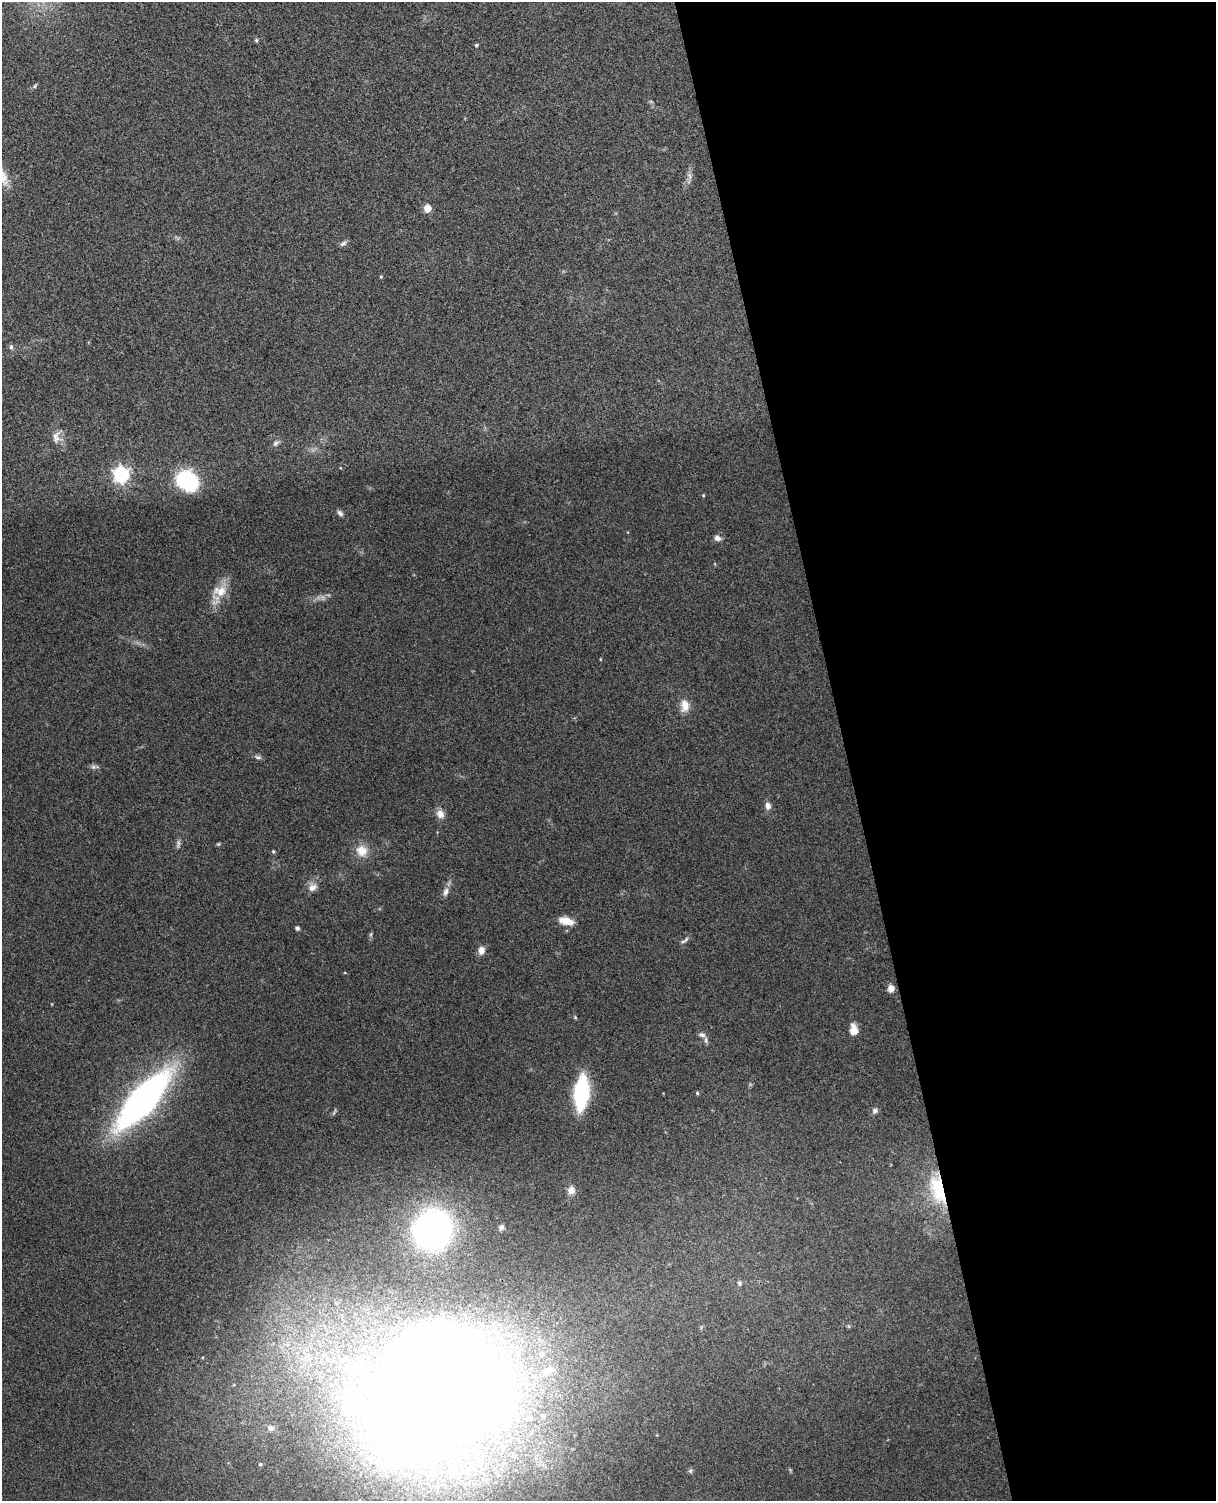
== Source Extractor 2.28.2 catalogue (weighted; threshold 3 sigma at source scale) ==
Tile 8 of 4 x 3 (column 4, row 2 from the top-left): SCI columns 3699-4912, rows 1649-3147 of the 4968 x 4909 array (HDU 1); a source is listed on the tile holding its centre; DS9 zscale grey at full resolution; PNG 1218 x 1503 px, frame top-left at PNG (2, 2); no overlay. Shown black and unused: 31% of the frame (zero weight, under 3 of 4 exposures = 5% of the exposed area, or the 3 px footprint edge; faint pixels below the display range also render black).
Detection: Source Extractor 2.28.2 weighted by HDU 2 'WHT'; one run over the whole footprint, this tile lists its part. Background 0.0696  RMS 0.0075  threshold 0.0337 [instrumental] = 3 sigma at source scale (4.5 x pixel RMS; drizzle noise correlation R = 1.50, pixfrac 1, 0.05/0.05 arcsec/px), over >= 5 px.
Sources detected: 53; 1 too faint to see at this stretch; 1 inside a brighter object's white glare — not listed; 4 inside a brighter listed object's ellipse — not listed separately; the other 47 listed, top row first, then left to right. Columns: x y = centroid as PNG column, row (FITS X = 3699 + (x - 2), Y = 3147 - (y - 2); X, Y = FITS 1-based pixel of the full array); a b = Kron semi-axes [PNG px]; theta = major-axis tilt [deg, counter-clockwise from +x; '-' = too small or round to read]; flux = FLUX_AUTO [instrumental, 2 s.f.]
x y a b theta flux
256 40 5 5 - 1
476 45 4 3 - 1.1
35 86 6 4 71 0.98
690 176 11 5 -64 2.5
427 208 5 5 - 17
343 244 10 5 32 1.9
381 277 4 4 - 0.74
11 347 7 5 88 1.7
56 437 18 10 77 6.1
276 443 9 6 56 2.2
121 474 7 6 - 200
187 480 21 16 -30 64
703 495 4 4 - 0.76
340 513 9 6 -45 2.1
717 538 8 6 -40 3.1
220 591 20 14 -1 13
685 706 17 11 89 8
258 757 9 5 -15 1.9
93 767 7 6 - 1.8
768 806 9 6 -85 3.8
440 814 12 10 -52 5
178 844 13 4 86 2.1
218 844 5 4 - 0.9
273 851 5 4 - 0.9
362 851 16 15 - 11
312 887 13 9 32 5.5
446 892 11 7 75 3.6
566 921 17 8 -14 9.8
297 928 4 4 - 2
371 934 6 4 71 1.1
685 940 13 4 39 1.9
481 950 10 7 79 4.7
891 988 9 8 - 4
575 1017 5 4 - 0.81
854 1030 12 8 -83 8.2
702 1035 9 6 -9 2.6
581 1093 22 9 85 120
697 1093 4 4 - 1
143 1100 58 20 48 330
875 1111 7 7 - 2.3
938 1189 33 16 -72 40
571 1190 11 9 -89 4.8
501 1227 7 5 54 2
433 1230 28 26 66 290
739 1283 7 6 - 1.7
442 1392 190 133 18 1500
690 1471 6 5 - 1.2
Overlapping masked pixels (flux is a lower limit): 2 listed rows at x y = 938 1189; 442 1392
Isophote crosses this tile's border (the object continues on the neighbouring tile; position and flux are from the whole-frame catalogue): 1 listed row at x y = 442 1392